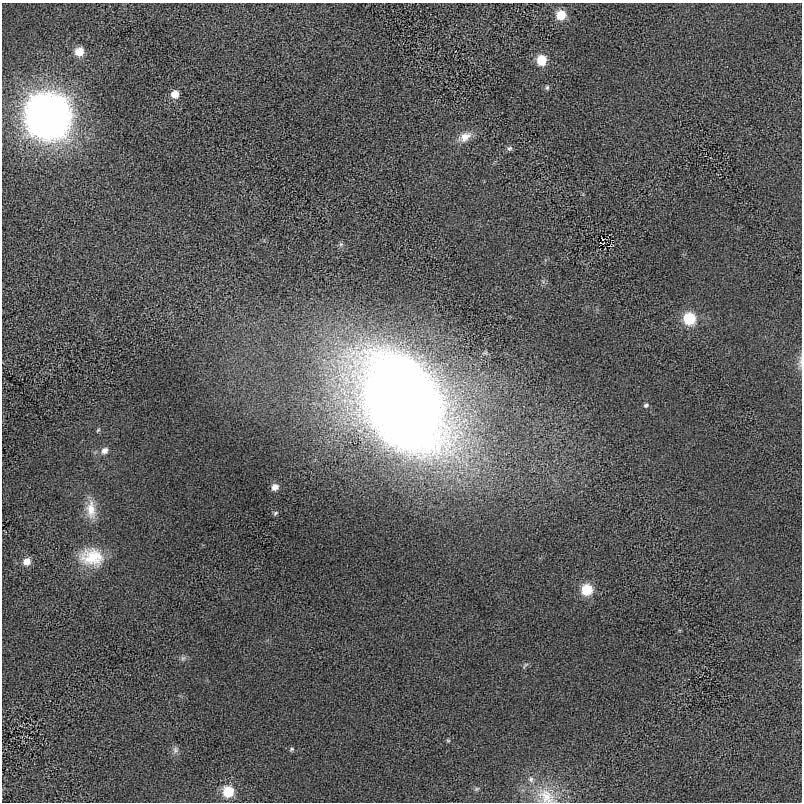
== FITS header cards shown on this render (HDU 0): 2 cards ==
NAXIS1  =                  800 / length of data axis 1
NAXIS2  =                  800 / length of data axis 2

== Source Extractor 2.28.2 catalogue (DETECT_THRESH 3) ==
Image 800 x 800 px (HDU 0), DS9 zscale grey, 1 PNG px = 1 image px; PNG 804 x 804 px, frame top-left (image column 1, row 800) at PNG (2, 3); no overlay
Background -8.89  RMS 500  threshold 1500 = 3 sigma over >= 5 px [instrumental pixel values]
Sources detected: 29; all 29 listed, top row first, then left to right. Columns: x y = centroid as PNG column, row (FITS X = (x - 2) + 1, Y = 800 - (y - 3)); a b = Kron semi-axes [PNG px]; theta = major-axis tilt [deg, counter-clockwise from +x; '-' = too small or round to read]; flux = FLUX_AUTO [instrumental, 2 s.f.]
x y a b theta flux
561 15 8 8 - 6.5e+05
79 52 8 7 - 5.3e+05
542 60 8 7 - 8.4e+05
547 87 6 5 - 6.0e+04
175 94 8 7 - 3.3e+05
47 116 17 17 - 8.8e+07
465 137 17 10 30 3.8e+05
510 148 7 6 - 8.0e+04
689 319 9 8 - 1.5e+06
800 363 15 4 86 1.2e+05
402 402 81 54 -59 6.4e+07
646 405 6 5 - 6.7e+04
98 430 6 4 45 3.9e+04
104 450 9 8 - 1.8e+05
275 487 7 7 - 2.2e+05
91 509 27 12 -86 5.5e+05
275 513 7 5 42 5.9e+04
92 557 29 20 -7 1.2e+06
27 561 8 8 - 2.8e+05
587 590 8 8 - 1.1e+06
183 658 7 6 - 7.7e+04
525 665 10 3 48 5.5e+04
448 741 6 4 -1 4.0e+04
292 749 7 4 27 4.8e+04
175 750 10 7 81 1.2e+05
531 779 8 7 - 1.2e+05
476 789 6 4 72 5.3e+04
228 791 9 8 - 1.1e+06
546 796 28 18 -37 8.9e+05
At the frame edge (FLAGS 8, measured only in part): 2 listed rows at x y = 800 363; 546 796